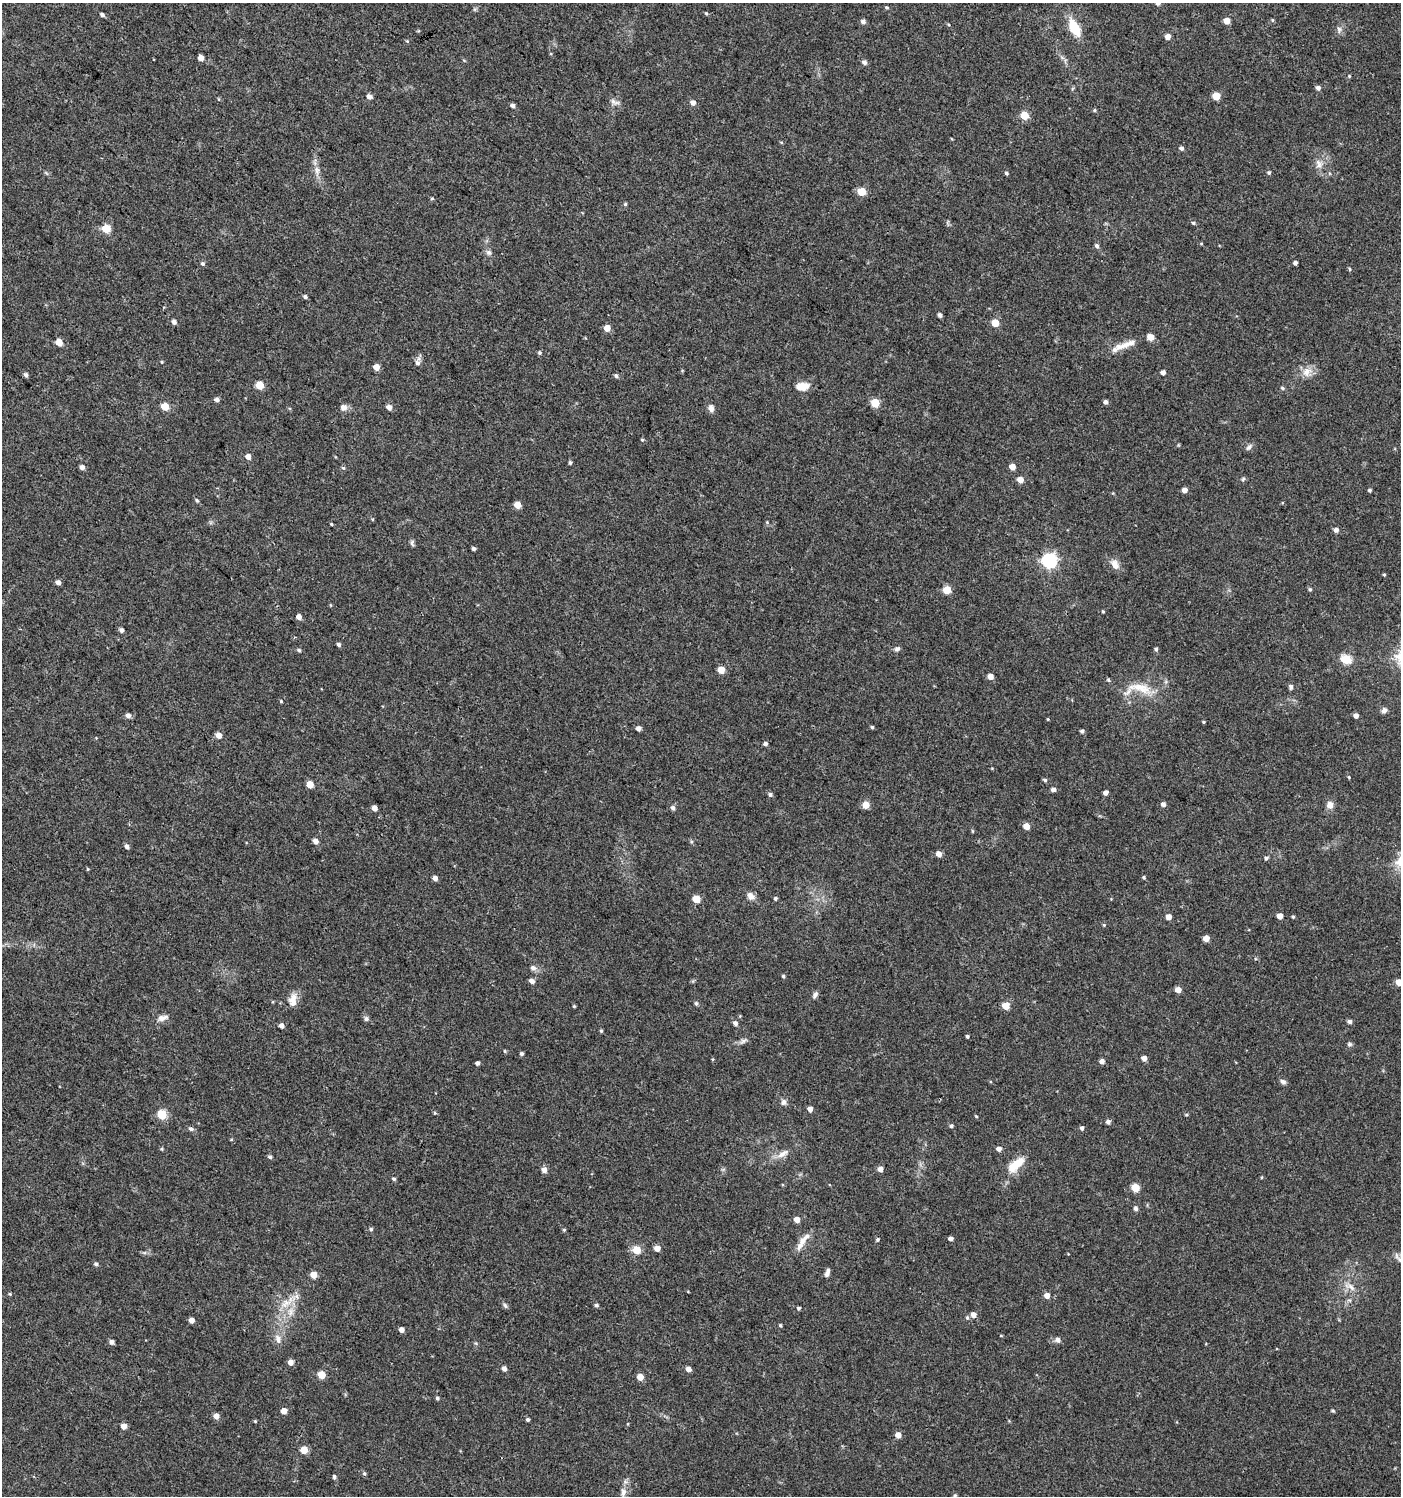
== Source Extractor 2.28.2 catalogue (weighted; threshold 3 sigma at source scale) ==
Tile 11 of 4 x 4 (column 3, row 3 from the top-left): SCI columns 3042-4440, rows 1496-2989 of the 6017 x 5984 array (HDU 1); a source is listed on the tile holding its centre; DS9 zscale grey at full resolution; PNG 1403 x 1498 px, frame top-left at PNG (2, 3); no overlay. Shown black and unused: <1% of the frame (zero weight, under 3 of 4 exposures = <1% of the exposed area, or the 3 px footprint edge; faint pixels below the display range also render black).
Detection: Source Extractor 2.28.2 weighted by HDU 2 'WHT'; one run over the whole footprint, this tile lists its part. Background 0.0233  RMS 0.004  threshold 0.0179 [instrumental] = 3 sigma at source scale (4.5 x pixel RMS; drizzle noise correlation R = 1.50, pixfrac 1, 0.0396/0.0396 arcsec/px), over >= 5 px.
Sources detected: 237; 5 inside a brighter listed object's ellipse — not listed separately; the other 232 listed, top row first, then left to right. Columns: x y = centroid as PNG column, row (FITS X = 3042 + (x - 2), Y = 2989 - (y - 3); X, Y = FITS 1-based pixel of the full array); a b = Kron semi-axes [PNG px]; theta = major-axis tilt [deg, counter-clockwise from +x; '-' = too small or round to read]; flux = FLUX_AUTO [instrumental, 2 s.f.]
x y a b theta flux
1158 3 5 5 - 1.5
887 7 5 4 - 0.54
706 13 4 4 - 0.47
102 15 5 4 - 1
1272 20 5 4 - 0.47
863 21 5 5 - 1.4
1227 21 5 4 - 4.7
1074 27 16 8 -62 12
1339 29 8 6 -87 1.2
1167 37 5 5 - 2.8
407 41 4 4 - 0.41
201 58 4 4 - 3.4
864 62 5 5 - 1.3
1349 76 4 4 - 0.39
1318 88 5 4 - 1.4
369 96 5 5 - 1.6
1216 96 5 5 - 10
614 102 15 6 -18 1.5
693 103 5 5 - 1.9
513 105 5 4 - 1.1
1095 110 5 4 - 0.48
1024 116 5 5 - 11
781 142 5 3 - 0.38
1181 148 5 4 - 1.1
1319 164 12 8 -74 2.6
317 170 14 6 -86 2.5
1269 172 5 4 - 0.65
1006 173 4 4 - 0.65
862 191 5 5 - 9.1
432 198 5 3 - 0.44
625 204 5 4 - 0.53
1193 223 4 4 - 0.57
106 229 5 5 - 13
1201 244 4 3 - 0.32
1097 246 6 5 - 1.1
489 252 7 7 - 1.1
1295 263 4 4 - 1
202 264 5 5 - 0.73
1350 269 5 3 - 0.44
305 297 5 4 - 0.93
940 315 4 4 - 1.2
174 322 5 4 - 1.5
995 323 5 5 - 8.6
607 328 5 4 - 5
59 342 5 5 - 7.1
1125 345 35 8 18 5.9
539 353 5 5 - 0.66
162 362 4 4 - 0.37
417 363 9 7 -78 1.4
376 367 5 4 - 4.9
1163 372 4 4 - 1.9
1306 372 14 12 63 3.8
26 375 5 4 - 1.1
616 375 5 5 - 0.94
260 385 5 5 - 12
802 386 14 8 8 4.9
1282 388 6 4 -24 0.53
217 400 5 5 - 1.3
1106 402 4 4 - 1.3
875 403 5 5 - 11
165 406 5 5 - 8.7
343 407 8 8 - 2
389 407 5 5 - 2.2
711 408 10 7 -79 1.7
642 440 5 4 - 0.46
1249 447 10 5 45 1.1
248 457 5 4 - 2.6
570 462 5 4 - 0.68
82 467 5 4 - 1.5
1012 467 4 4 - 3.8
343 468 6 5 - 0.56
1243 479 7 4 46 0.61
1020 480 5 5 - 4
1185 490 4 4 - 2.6
1370 490 4 3 - 0.67
197 500 6 4 -62 0.6
517 505 5 5 - 6.3
767 522 5 5 - 0.45
331 524 3 3 - 0.4
1336 530 5 5 - 1.6
412 543 9 5 -85 0.84
474 549 4 3 - 1.1
1049 561 6 6 - 97
1115 565 13 8 -63 3
1384 574 4 3 - 0.44
58 582 5 4 - 1.6
1310 589 5 4 - 0.57
947 590 5 5 - 11
1103 611 4 3 - 0.4
299 617 5 5 - 2.2
121 630 5 4 - 1.2
339 644 5 4 - 0.88
897 649 7 6 - 1.1
1156 649 5 4 - 0.71
299 650 4 4 - 0.64
1346 659 6 5 - 21
721 670 5 5 - 6.8
990 676 5 5 - 2.8
1291 687 6 5 - 0.98
1140 688 39 12 -12 9.8
281 701 4 3 - 0.41
1384 710 7 6 - 1.4
128 716 6 5 - 1.5
1356 716 4 4 - 2.1
1048 719 4 3 - 0.33
1204 722 4 3 - 0.44
872 727 4 4 - 0.56
638 728 5 4 - 1.6
1082 731 4 4 - 0.9
219 735 5 5 - 3.2
765 744 5 5 - 0.95
1349 777 4 3 - 0.36
1045 780 5 4 - 0.67
310 784 5 5 - 6.2
1053 789 4 4 - 1.5
1106 792 4 4 - 1.8
770 795 5 5 - 0.9
1163 804 5 4 - 1.7
866 805 5 5 - 5.4
1330 805 10 8 -78 2.4
374 808 4 4 - 2.6
672 808 6 5 - 1.1
1026 826 5 4 - 4.5
972 831 5 3 - 0.37
315 841 5 4 - 2.4
127 846 5 5 - 1.3
939 854 5 5 - 2.4
1266 858 5 4 - 0.8
88 869 4 4 - 0.39
1144 877 4 4 - 0.54
435 878 4 4 - 2
751 896 11 8 -53 2.3
775 898 5 4 - 0.68
696 899 5 5 - 9.1
1279 916 4 4 - 3.4
1169 917 4 4 - 2.6
1293 917 4 3 - 0.56
1104 925 4 4 - 0.4
1206 938 5 4 - 4.1
533 968 9 7 -17 1.5
783 976 4 4 - 0.54
532 981 5 5 - 1.7
1399 982 5 4 - 4.6
1178 990 5 4 - 3.7
815 995 9 5 62 1.2
293 1000 18 10 80 3.5
696 1003 5 4 - 0.78
574 1006 4 3 - 0.42
1006 1006 5 5 - 7.5
162 1018 14 7 12 2.2
366 1019 6 6 - 0.99
1349 1021 5 4 - 1.2
735 1023 6 5 - 1.3
281 1025 4 4 - 1.9
601 1031 4 4 - 0.52
967 1036 4 3 - 0.69
743 1041 11 6 34 1.3
1349 1044 7 5 -14 0.72
505 1051 5 4 - 0.46
521 1054 4 4 - 0.79
1144 1058 5 4 - 2.1
1102 1061 4 4 - 2.1
477 1063 4 4 - 1.1
1283 1082 9 6 -26 1.1
783 1102 9 7 72 1.3
810 1109 5 4 - 2.1
435 1113 4 4 - 0.42
162 1114 5 5 - 19
1186 1115 4 4 - 0.46
976 1116 4 3 - 0.36
1108 1122 5 4 - 1.4
951 1126 5 4 - 0.82
1082 1128 5 4 - 1
191 1129 6 5 - 1
162 1149 5 4 - 0.44
999 1149 5 4 - 2.2
783 1154 20 7 32 3.3
270 1157 5 4 - 0.78
1018 1164 19 10 50 7.4
880 1169 5 5 - 2.3
544 1170 5 5 - 2.5
394 1179 5 4 - 0.62
1135 1188 5 5 - 11
1136 1208 5 5 - 1.1
797 1220 5 4 - 3.6
371 1229 5 5 - 0.71
564 1230 5 4 - 0.48
951 1238 4 4 - 1.6
878 1239 5 5 - 0.6
802 1241 14 8 58 2.9
657 1248 5 4 - 3.3
636 1250 5 5 - 12
1400 1260 11 7 -31 1.7
96 1264 5 5 - 0.85
827 1273 9 5 71 1.5
314 1275 5 5 - 6.6
1350 1287 16 7 -31 3
10 1294 5 4 - 0.41
1047 1296 5 5 - 2.9
286 1303 18 10 35 5.5
596 1305 4 4 - 0.82
505 1306 8 5 -62 0.82
799 1308 4 4 - 0.7
291 1312 14 6 81 2.9
973 1315 5 5 - 2.1
967 1318 6 4 -69 0.69
191 1320 4 4 - 2.6
780 1325 4 3 - 0.51
401 1330 4 4 - 2.2
1001 1336 5 3 - 0.31
278 1339 14 8 -76 2.5
1057 1340 7 7 - 1.4
112 1342 5 5 - 1.3
290 1362 5 4 - 2.9
504 1369 5 5 - 1.6
688 1369 5 4 - 2.3
322 1375 5 5 - 8.8
640 1377 5 5 - 5.7
437 1398 4 4 - 0.7
284 1411 5 4 - 3.5
1333 1411 5 3 - 0.45
216 1416 5 5 - 3
528 1420 4 4 - 0.72
255 1421 4 4 - 0.4
628 1424 4 3 - 0.3
124 1426 5 4 - 3
898 1435 5 5 - 3.3
304 1450 5 5 - 7.8
364 1474 6 4 -68 0.66
334 1477 4 4 - 0.88
623 1492 11 7 80 2.1
955 1495 5 4 - 0.58
Isophote crosses this tile's border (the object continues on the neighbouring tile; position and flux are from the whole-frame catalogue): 3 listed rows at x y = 1158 3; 1399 982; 1400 1260